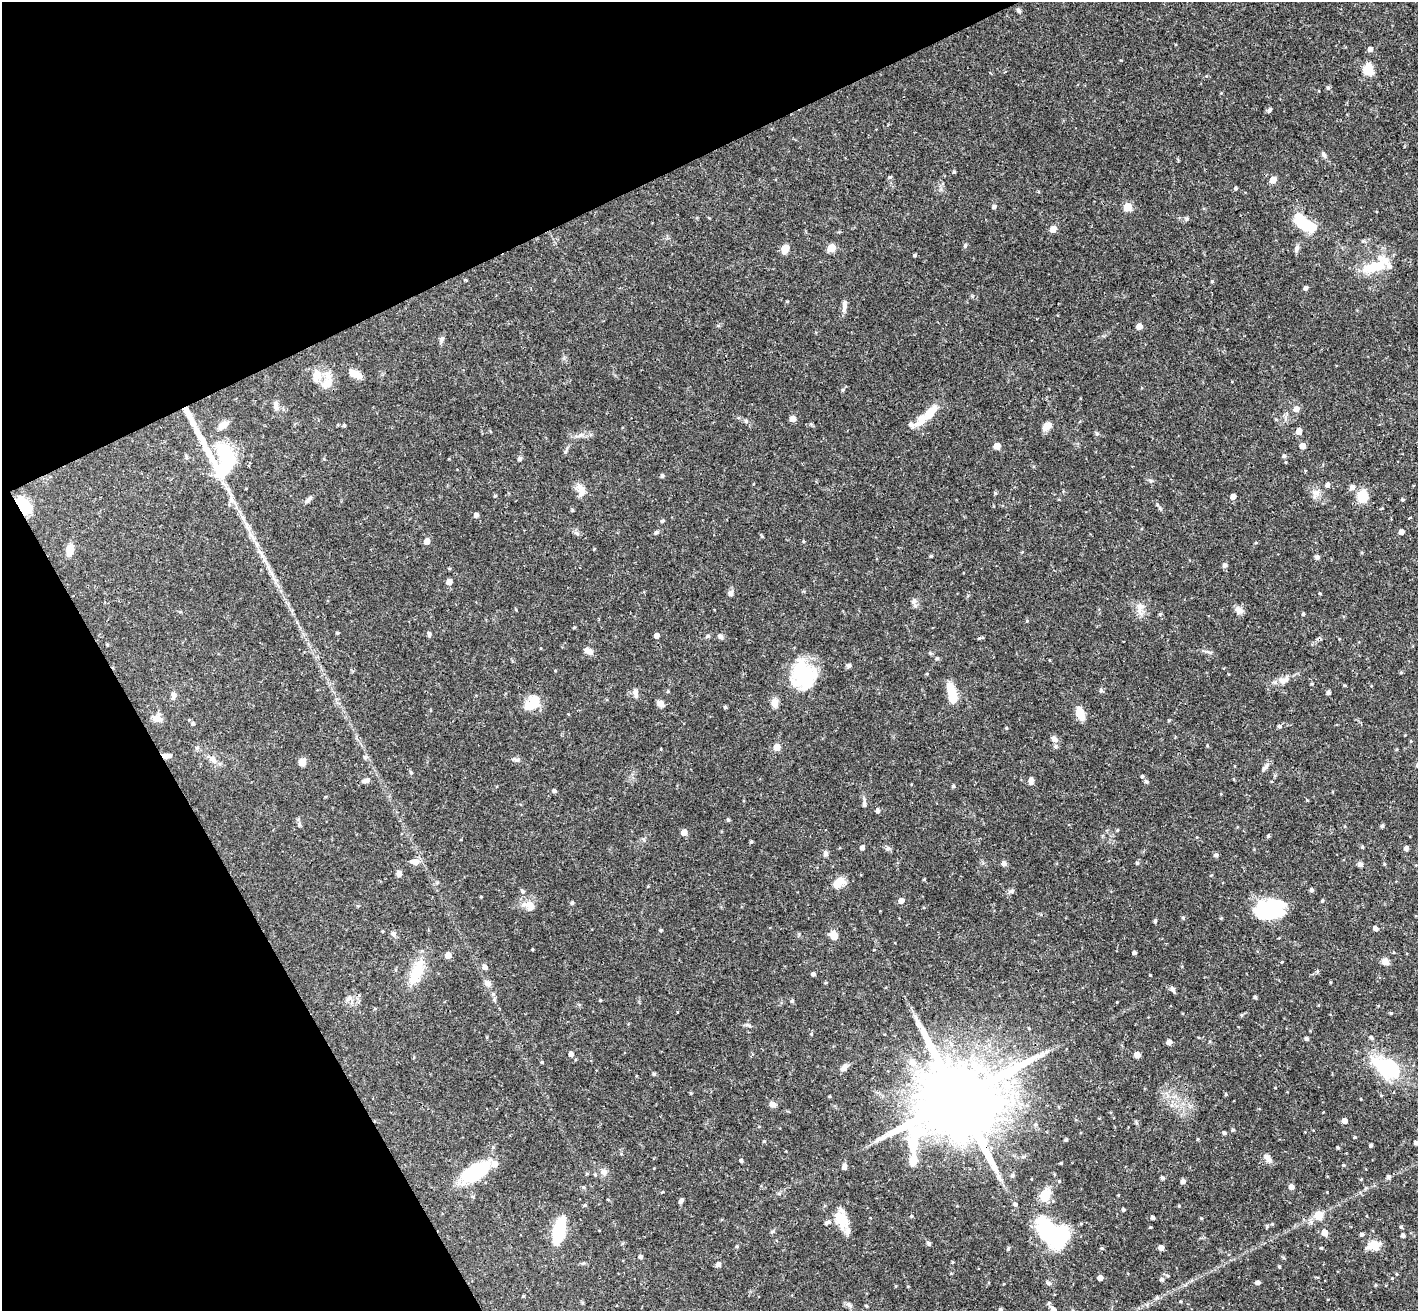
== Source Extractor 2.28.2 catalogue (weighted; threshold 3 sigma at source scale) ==
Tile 5 of 4 x 4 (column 1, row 2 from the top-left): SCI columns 56-1471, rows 2935-4243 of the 5771 x 5737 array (HDU 1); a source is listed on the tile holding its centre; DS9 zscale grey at full resolution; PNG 1420 x 1313 px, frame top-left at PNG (2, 2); no overlay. Shown black and unused: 24% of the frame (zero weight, under 3 of 4 exposures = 6% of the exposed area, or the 3 px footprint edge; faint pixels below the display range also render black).
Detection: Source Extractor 2.28.2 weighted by HDU 2 'WHT'; one run over the whole footprint, this tile lists its part. Background 0.0569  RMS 0.0031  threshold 0.0141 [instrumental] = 3 sigma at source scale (4.5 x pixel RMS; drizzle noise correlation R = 1.50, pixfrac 1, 0.05/0.05 arcsec/px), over >= 5 px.
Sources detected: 299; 3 inside a brighter object's white glare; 1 long thin detection or spike segment (spike, bleed or trail) — not listed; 11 inside a brighter listed object's ellipse — not listed separately; the other 284 listed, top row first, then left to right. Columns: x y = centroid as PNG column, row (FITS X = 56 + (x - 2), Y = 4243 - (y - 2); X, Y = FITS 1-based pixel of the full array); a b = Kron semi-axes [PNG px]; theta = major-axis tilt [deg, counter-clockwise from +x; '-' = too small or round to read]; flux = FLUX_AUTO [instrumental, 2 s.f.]
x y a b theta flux
1019 10 7 5 -43 0.58
1370 49 5 4 - 1.3
1368 69 11 10 - 5.6
1328 88 6 4 70 0.51
1269 110 6 4 62 0.68
1324 155 8 5 -69 0.77
954 172 4 3 - 0.42
890 177 5 4 - 0.39
1273 180 5 5 - 4.2
1236 188 5 4 - 0.48
994 207 5 4 - 0.83
1127 207 5 5 - 7.8
1187 219 6 6 - 0.6
1304 224 27 12 -35 12
1053 229 5 5 - 3.3
965 245 5 4 - 0.41
831 248 5 5 - 8.4
1296 248 10 6 69 0.96
785 249 9 6 62 3.7
915 255 4 3 - 0.46
1374 267 32 13 17 8.6
466 280 4 3 - 0.37
1212 281 4 4 - 0.33
1306 288 4 4 - 0.95
787 301 5 3 - 0.28
844 306 17 6 83 1.5
1139 326 5 5 - 2.4
442 339 9 5 60 0.84
355 374 15 8 -28 3.5
318 375 14 10 -65 3.2
327 383 22 12 45 3.8
843 390 5 4 - 0.45
276 406 12 6 -85 1.4
1296 409 6 6 - 1.8
929 413 24 9 49 5.7
793 419 5 5 - 2.6
746 421 6 4 -71 0.41
811 424 5 5 - 0.38
911 424 8 6 -51 1.2
344 425 4 4 - 0.36
1047 426 10 7 44 2.6
1299 431 5 5 - 2.5
1097 434 6 4 0 0.44
997 446 5 5 - 3.6
1302 446 5 4 - 2.9
565 452 5 5 - 0.47
1284 456 5 5 - 0.6
223 458 43 33 -82 28
519 459 6 4 48 0.7
662 476 4 4 - 0.7
1150 480 7 3 -19 0.52
1327 485 5 5 - 0.97
1352 487 6 6 - 1.2
581 490 18 9 -64 2.9
995 493 5 4 - 0.4
1316 493 10 8 35 1.7
495 496 4 3 - 0.37
1233 496 5 4 - 1.8
1362 496 15 12 81 5
309 499 14 4 50 0.95
1402 499 4 4 - 0.38
23 505 19 10 -47 8.5
572 510 4 4 - 0.39
476 515 5 4 - 1.1
1410 518 3 2 - 0.57
662 521 5 4 - 0.54
656 532 6 5 - 0.51
1401 532 4 4 - 1.8
577 533 7 5 -31 0.68
762 536 5 3 - 0.29
427 541 5 5 - 2.5
803 541 4 4 - 0.31
1256 542 5 3 - 0.28
594 549 4 3 - 0.25
70 550 17 8 79 2.8
931 556 3 3 - 0.4
1317 557 6 5 - 0.73
1225 565 6 6 - 0.78
449 582 5 5 - 2.1
731 593 8 6 78 1
1320 593 4 3 - 0.27
914 601 8 7 - 1.3
1139 609 20 6 83 2
1239 610 12 9 -25 1.6
1160 614 4 4 - 0.35
1303 614 4 3 - 0.5
1027 621 4 4 - 0.26
337 633 4 3 - 0.37
429 634 6 4 -89 0.72
657 635 5 4 - 1.8
708 636 6 5 - 0.59
721 636 7 6 - 0.77
979 638 5 4 - 0.37
107 644 4 4 - 0.33
588 651 11 6 -29 2.1
930 653 6 4 -71 0.38
937 658 4 4 - 0.48
1049 660 3 2 - 0.22
849 665 6 5 - 0.68
1401 672 5 3 - 0.32
803 674 26 22 -70 24
1284 680 16 9 18 2.5
1312 684 5 3 - 0.32
1344 685 4 3 - 0.31
1101 690 5 5 - 0.52
668 691 4 4 - 0.36
635 693 11 6 -77 1.3
1329 693 4 4 - 0.82
952 694 21 8 -78 7.1
173 695 9 6 88 1
535 703 17 15 -84 5.1
774 703 11 9 76 2
660 704 9 6 -29 1.4
725 707 4 4 - 0.51
1080 713 11 7 -68 5.8
157 718 10 9 - 2.4
193 724 5 4 - 0.6
1279 726 5 4 - 0.61
1006 728 4 4 - 0.31
1054 739 9 6 -35 1.3
1411 741 5 3 - 0.26
1055 746 6 5 - 0.69
197 747 6 4 19 0.42
777 747 5 5 - 4.3
661 749 4 3 - 0.24
167 756 10 6 3 1.5
365 758 6 4 -71 0.43
213 759 11 7 -50 1.7
516 759 12 4 -6 0.79
302 762 7 7 - 2.3
1266 766 13 5 46 1
411 772 5 3 - 0.31
1142 776 4 4 - 0.54
367 780 8 7 - 1
1031 780 7 4 83 1.8
1146 781 5 5 - 0.62
953 786 4 4 - 0.56
554 791 5 4 - 0.76
864 803 14 4 90 0.99
878 810 5 4 - 0.95
728 820 4 4 - 0.48
1382 826 5 4 - 0.58
1117 830 5 3 - 0.27
684 832 5 5 - 2.5
1268 836 4 4 - 0.43
751 842 4 4 - 0.42
862 847 5 4 - 0.98
1362 847 4 4 - 0.35
888 848 7 6 - 0.73
1406 848 4 4 - 1.1
826 853 8 6 -90 0.87
1216 855 5 5 - 0.79
415 862 10 7 -5 2.1
1004 863 6 6 - 0.96
1137 863 5 4 - 0.51
1360 864 5 5 - 1.2
1384 864 4 4 - 0.3
399 874 6 5 - 1.4
924 879 4 3 - 0.29
839 882 15 9 43 4.2
437 883 6 3 20 0.39
1312 890 5 5 - 0.64
522 891 6 5 - 0.68
1011 891 7 5 30 0.69
901 901 5 5 - 1.9
1322 901 4 3 - 0.39
572 903 5 4 - 0.55
530 906 15 10 -70 2.8
1269 909 28 19 9 23
1183 918 5 4 - 0.46
1155 921 4 4 - 0.48
1375 928 5 4 - 1.1
661 930 4 3 - 0.39
393 934 7 6 - 1.1
834 935 10 8 -51 2.8
532 949 4 3 - 0.25
1134 952 4 4 - 0.55
448 955 5 5 - 2.7
1385 961 10 8 -37 1.5
485 967 6 5 - 1.2
1317 971 5 3 - 0.37
416 972 35 14 67 8.8
813 974 4 4 - 0.85
1150 975 3 2 - 0.23
1330 982 5 3 - 0.26
487 983 9 7 -18 1.3
1173 989 7 4 -60 1.2
1255 997 5 4 - 0.38
348 998 10 5 49 1.1
494 1000 7 5 -70 0.67
600 1000 4 3 - 0.28
792 1001 5 5 - 0.43
1117 1002 3 3 - 0.2
375 1008 5 3 - 0.28
1391 1013 4 3 - 0.35
1241 1015 5 4 - 0.38
1029 1028 4 3 - 0.3
811 1034 5 4 - 0.31
1371 1037 5 4 - 0.59
1306 1039 4 4 - 0.73
1169 1042 4 4 - 1.9
571 1054 4 4 - 1.5
1137 1055 5 4 - 3.3
542 1062 4 4 - 0.3
912 1062 10 9 - 2.2
844 1067 12 6 45 1.4
1386 1068 31 19 -29 21
654 1074 4 4 - 0.55
691 1093 4 3 - 0.33
1226 1094 4 4 - 0.37
1381 1095 4 4 - 0.28
830 1096 4 3 - 0.28
957 1098 32 18 26 6000
1361 1099 3 2 - 0.2
772 1104 7 6 - 1.5
1344 1121 4 4 - 2
1233 1130 4 4 - 0.53
1224 1133 4 4 - 0.63
1355 1137 4 3 - 0.35
1066 1140 4 4 - 0.47
764 1141 4 4 - 0.31
1416 1143 4 4 - 0.87
1371 1145 4 3 - 0.53
1338 1147 3 3 - 0.44
1267 1158 13 7 -54 1.6
741 1161 3 3 - 0.65
913 1161 11 8 83 3.8
1061 1163 3 3 - 0.34
1343 1165 4 4 - 0.3
844 1167 6 4 82 1.5
476 1171 32 16 29 19
604 1172 9 8 - 1.3
595 1174 5 4 - 0.4
1054 1174 5 3 - 0.28
1012 1175 6 5 - 0.53
1388 1177 5 4 - 0.76
1163 1178 7 4 -35 0.54
1361 1179 4 3 - 0.27
1059 1181 4 3 - 0.34
1183 1181 5 5 - 1.2
1291 1187 5 5 - 1.8
662 1192 4 3 - 0.26
779 1193 5 5 - 0.48
1045 1196 15 11 62 5.2
608 1199 4 3 - 0.29
681 1201 6 4 58 0.83
1015 1204 4 4 - 0.51
1179 1206 4 3 - 0.27
1123 1210 4 3 - 0.58
1318 1215 5 5 - 10
911 1216 4 4 - 0.31
840 1218 21 16 -80 5.5
1153 1218 4 4 - 0.77
1272 1224 4 4 - 0.32
1150 1227 4 3 - 0.28
1401 1227 4 4 - 0.44
559 1231 26 10 76 16
772 1232 6 4 19 0.4
1324 1232 5 5 - 3.3
1362 1234 4 4 - 0.63
1403 1236 4 3 - 0.77
1057 1239 22 20 12 20
929 1244 6 4 -63 0.67
1374 1245 6 5 - 15
737 1247 4 4 - 0.37
1008 1248 5 4 - 0.45
1101 1248 5 4 - 0.43
1161 1248 4 4 - 1.9
640 1257 5 4 - 0.78
718 1264 5 5 - 1.2
1279 1267 4 3 - 0.35
951 1273 4 3 - 0.26
1397 1274 4 3 - 0.28
1167 1276 5 4 - 0.42
1100 1278 4 4 - 2.1
1392 1278 3 3 - 0.22
1162 1279 5 5 - 0.82
1258 1282 4 4 - 1.1
1049 1283 8 5 -26 0.7
1181 1301 3 3 - 0.31
849 1305 8 4 -45 0.79
866 1306 4 3 - 0.39
1000 1310 6 5 - 0.67
1053 1310 5 5 - 1.2
Overlapping masked pixels (flux is a lower limit): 3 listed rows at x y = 23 505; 167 756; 957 1098
Isophote crosses this tile's border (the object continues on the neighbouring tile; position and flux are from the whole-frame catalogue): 3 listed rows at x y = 1416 1143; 1000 1310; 1053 1310